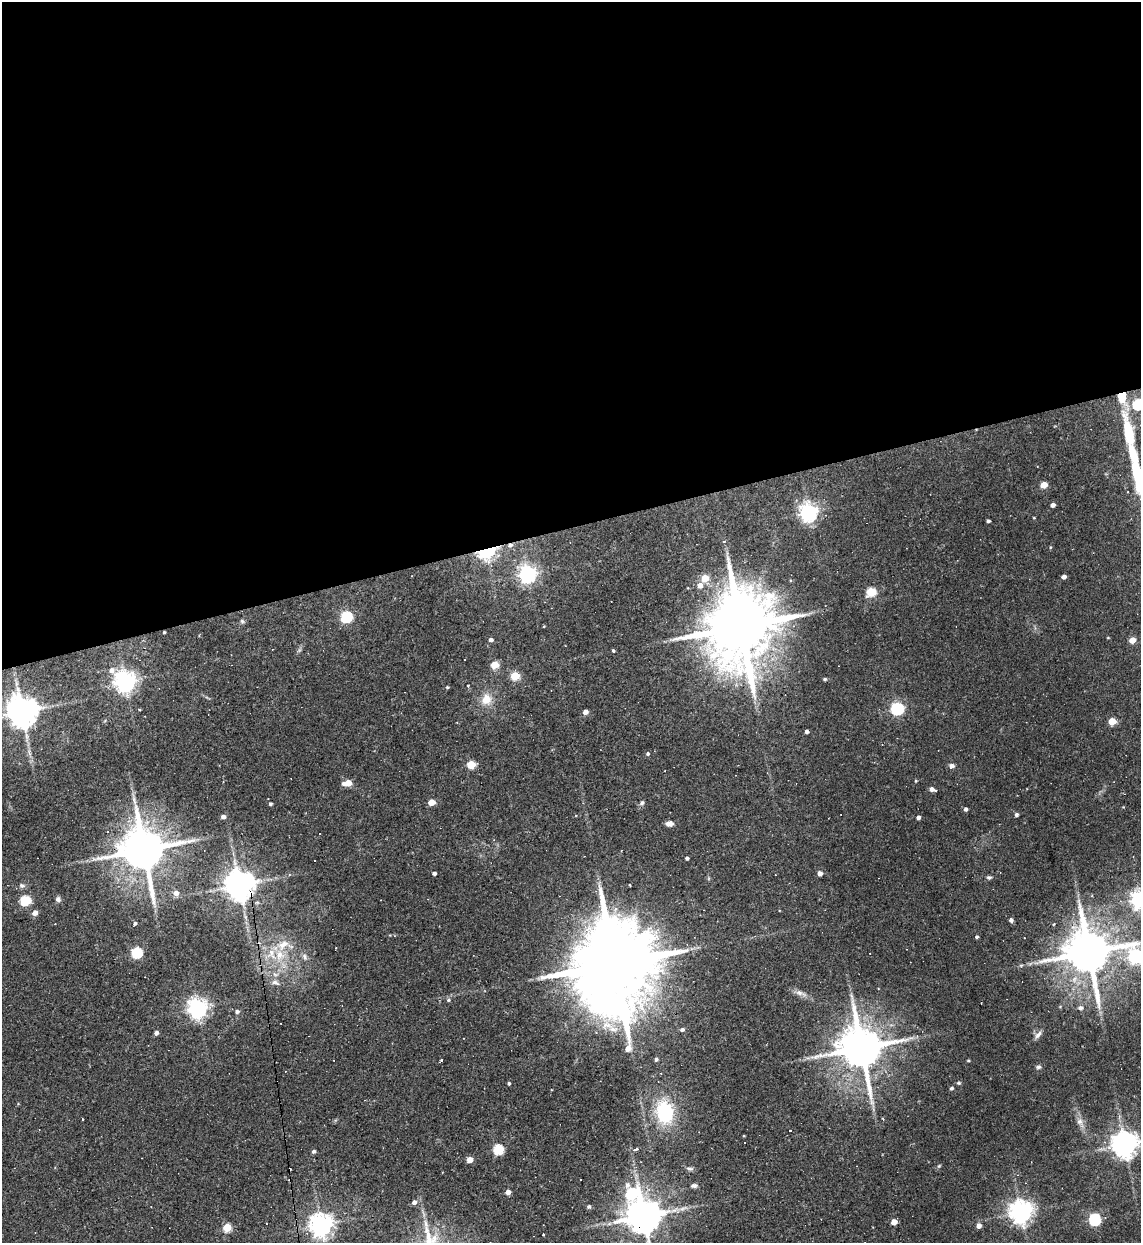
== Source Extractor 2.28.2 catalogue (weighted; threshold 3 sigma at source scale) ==
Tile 2 of 4 x 4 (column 2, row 1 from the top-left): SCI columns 1392-2530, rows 3723-4963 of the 4944 x 4963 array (HDU 1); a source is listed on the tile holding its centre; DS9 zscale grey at full resolution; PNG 1143 x 1245 px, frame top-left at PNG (2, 2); no overlay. Shown black and unused: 42% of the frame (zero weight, under 2 of 3 exposures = <1% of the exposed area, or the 3 px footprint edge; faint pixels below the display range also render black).
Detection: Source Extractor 2.28.2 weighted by HDU 2 'WHT'; one run over the whole footprint, this tile lists its part. Background 0.0631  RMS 0.0059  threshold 0.0265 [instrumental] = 3 sigma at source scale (4.5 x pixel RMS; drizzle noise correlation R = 1.50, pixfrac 1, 0.05/0.05 arcsec/px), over >= 5 px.
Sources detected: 128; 7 cosmic-ray / hot-pixel residue — not listed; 4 inside a brighter listed object's ellipse — not listed separately; the other 117 listed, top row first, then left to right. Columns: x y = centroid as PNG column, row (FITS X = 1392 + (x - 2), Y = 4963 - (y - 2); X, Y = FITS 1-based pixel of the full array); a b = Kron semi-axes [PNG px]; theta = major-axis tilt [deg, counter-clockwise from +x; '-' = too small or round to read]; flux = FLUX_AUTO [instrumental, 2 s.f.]
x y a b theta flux
1122 398 23 11 -70 14
1138 404 6 6 - 41
1137 473 52 12 -79 38
1044 485 5 4 - 10
1053 505 4 4 - 2.5
808 512 6 6 - 270
1034 518 4 2 - 0.4
988 521 4 3 - 1.3
724 541 5 4 - 0.68
1050 547 5 3 - 0.46
487 551 12 8 21 81
527 574 6 6 - 250
1064 577 4 4 - 2.6
705 578 6 5 - 12
700 585 7 6 - 3.1
871 592 5 5 - 32
346 617 6 6 - 55
242 621 6 6 - 1.1
741 626 22 17 89 6600
164 632 3 3 - 0.67
1108 638 4 3 - 0.41
491 640 5 4 - 1.8
1132 640 5 4 - 7.2
613 650 4 3 - 1.3
494 665 5 5 - 14
515 676 5 5 - 21
825 679 4 4 - 0.83
125 681 8 7 - 420
468 686 3 3 - 0.93
447 687 4 4 - 0.67
486 699 14 13 - 8.8
139 709 4 3 - 0.43
897 709 6 5 - 100
21 711 9 8 - 1200
585 712 4 4 - 3.6
1112 721 5 4 - 14
807 732 4 3 - 1.7
648 754 4 4 - 0.98
471 765 5 5 - 20
952 766 8 6 26 1.8
916 781 4 4 - 0.54
348 783 7 4 7 11
932 789 6 4 -20 3.2
431 802 5 4 - 9.5
642 803 7 5 72 1.2
270 804 4 3 - 1.1
966 809 4 4 - 1.7
1016 814 4 4 - 1.5
223 817 4 4 - 2.4
918 817 4 4 - 1.6
670 823 7 5 1 3.9
319 834 3 3 - 0.86
143 850 13 12 - 2700
687 858 4 3 - 1.2
820 873 5 4 - 3.1
434 874 4 3 - 1.7
989 877 7 4 7 1.1
22 885 9 6 -20 1.7
239 885 8 8 - 1000
176 893 6 6 - 3.9
58 899 7 6 - 1.8
1140 899 7 6 - 280
25 900 6 5 - 36
35 913 5 5 - 4.2
1011 920 4 4 - 1.9
135 923 4 4 - 1.1
977 937 4 4 - 1
1089 952 14 12 -78 2800
136 953 6 5 - 43
280 955 14 12 -31 9.6
1135 956 8 7 - 140
304 957 10 6 -62 1.9
614 965 30 19 -85 12000
1021 965 6 4 19 0.76
275 982 13 6 -22 2.7
800 993 11 7 -22 2.9
448 1000 5 5 - 0.9
197 1008 7 7 - 290
1081 1008 7 6 - 2
237 1012 5 4 - 1.5
682 1029 5 4 - 1.3
156 1033 4 4 - 1.7
1038 1035 12 6 51 2.4
861 1048 13 11 -77 2600
656 1059 5 4 - 1.1
441 1060 3 3 - 1.5
968 1061 4 3 - 0.61
1038 1067 7 5 16 1.1
509 1083 4 3 - 0.83
959 1083 6 4 18 0.79
951 1088 4 4 - 1.3
665 1112 21 16 -82 37
82 1119 3 3 - 1.3
1080 1121 8 8 - 2.7
790 1130 3 3 - 12
1124 1144 8 8 - 690
498 1149 6 5 - 35
636 1149 6 4 26 1.5
314 1151 4 4 - 1.3
469 1160 5 4 - 7.2
939 1166 5 4 - 0.62
689 1168 11 4 -7 1.3
580 1179 2 2 - 0.47
694 1186 8 5 2 1.5
508 1192 5 4 - 3.4
631 1193 10 9 - 42
414 1202 5 4 - 2.2
589 1207 5 4 - 1.3
682 1209 10 5 14 2.4
1021 1212 8 7 - 460
643 1216 10 9 - 1600
1094 1219 6 5 - 70
894 1222 4 4 - 6.1
321 1225 7 7 - 480
979 1226 5 4 - 3.5
227 1228 5 5 - 19
543 1235 3 2 - 0.72
Overlapping masked pixels (flux is a lower limit): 7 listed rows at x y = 1122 398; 487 551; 164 632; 143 850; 239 885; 614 965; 643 1216
Isophote crosses this tile's border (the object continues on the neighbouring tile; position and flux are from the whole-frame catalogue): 7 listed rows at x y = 1138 404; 1137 473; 21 711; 1140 899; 1135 956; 1124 1144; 643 1216